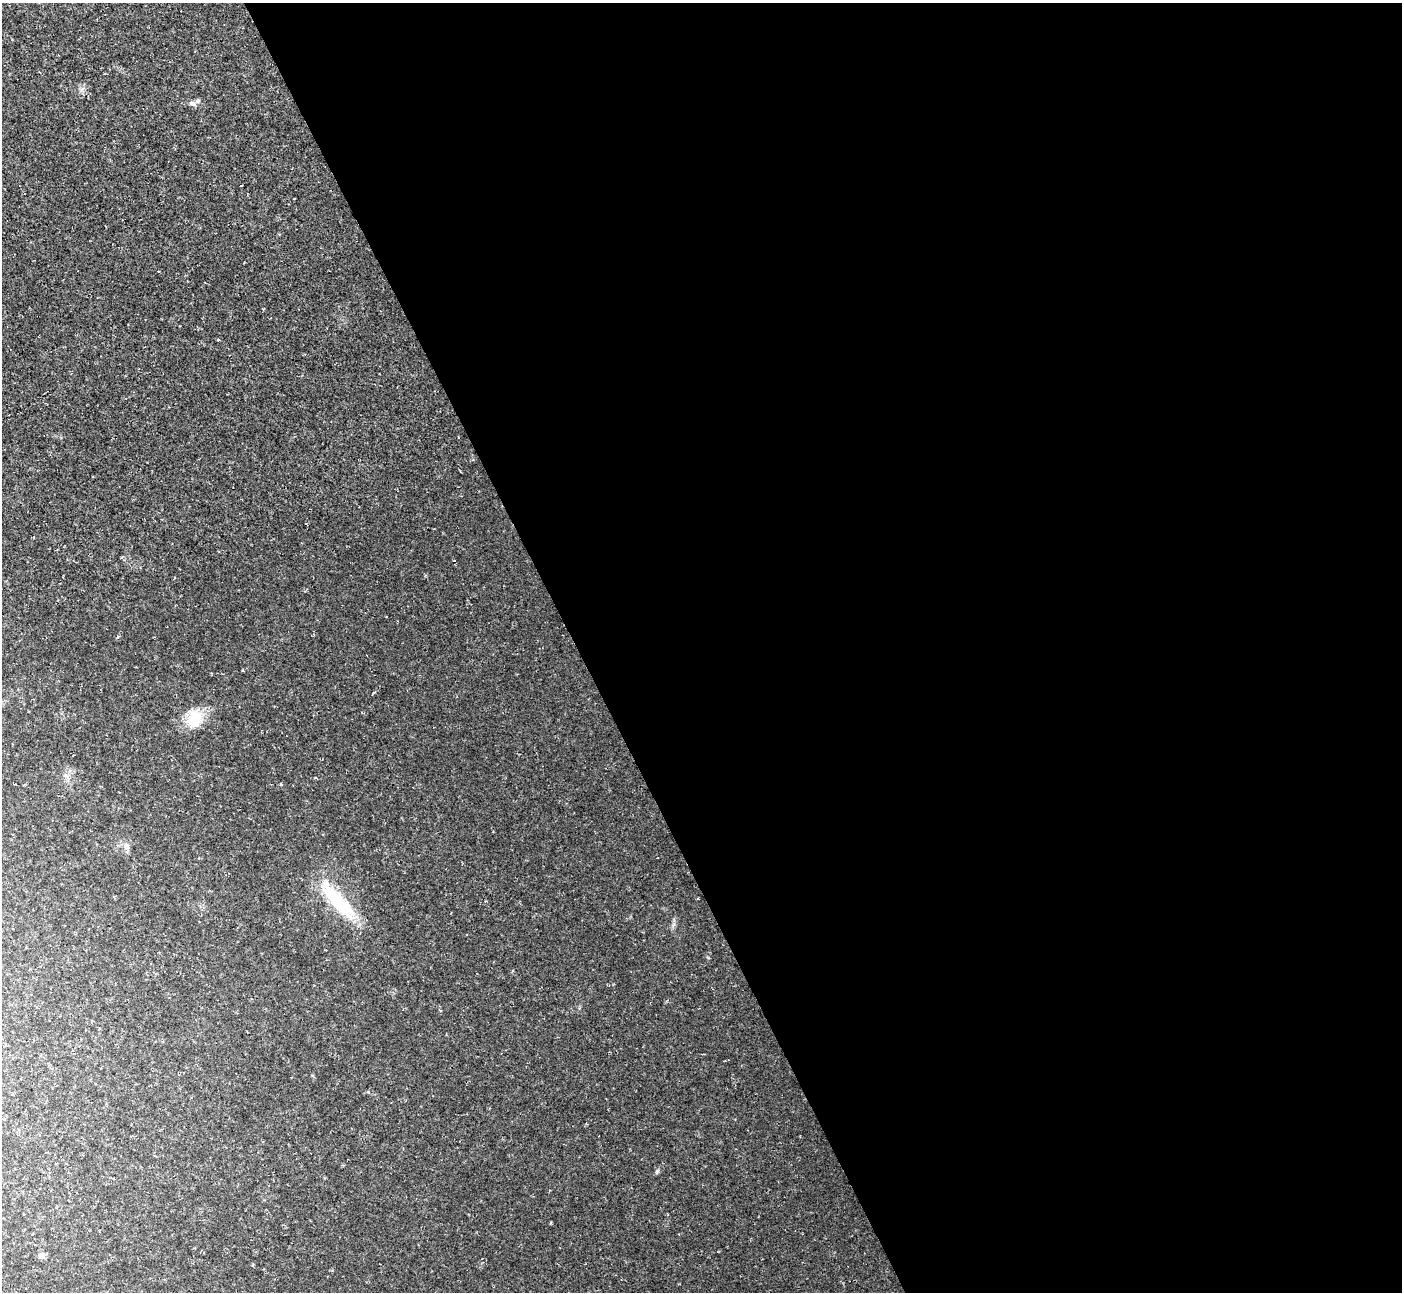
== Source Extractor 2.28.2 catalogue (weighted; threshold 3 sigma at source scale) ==
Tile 8 of 4 x 4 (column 4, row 2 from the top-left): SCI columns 4203-5602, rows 2729-4018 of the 5602 x 5589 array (HDU 1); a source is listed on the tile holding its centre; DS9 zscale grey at full resolution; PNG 1404 x 1294 px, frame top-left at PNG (2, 3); no overlay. Shown black and unused: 59% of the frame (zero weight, under 2 of 3 exposures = <1% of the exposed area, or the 3 px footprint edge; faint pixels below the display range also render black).
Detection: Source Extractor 2.28.2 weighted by HDU 2 'WHT'; one run over the whole footprint, this tile lists its part. Background 0.0237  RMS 0.0063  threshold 0.0283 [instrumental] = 3 sigma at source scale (4.5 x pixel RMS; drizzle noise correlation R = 1.50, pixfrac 1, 0.05/0.05 arcsec/px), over >= 5 px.
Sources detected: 10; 1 inside a brighter listed object's ellipse — not listed separately; the other 9 listed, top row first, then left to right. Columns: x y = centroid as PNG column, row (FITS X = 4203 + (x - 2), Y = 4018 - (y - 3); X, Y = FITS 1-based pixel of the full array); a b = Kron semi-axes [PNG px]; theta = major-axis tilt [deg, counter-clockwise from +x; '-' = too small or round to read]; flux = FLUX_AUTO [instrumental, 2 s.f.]
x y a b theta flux
193 103 11 6 -26 2
218 340 4 3 - 0.6
117 637 6 3 71 0.74
195 719 18 15 77 21
281 784 5 3 - 0.62
126 845 7 6 - 1.9
337 901 59 15 -48 42
657 1171 8 4 55 1.1
42 1255 8 8 - 2.5